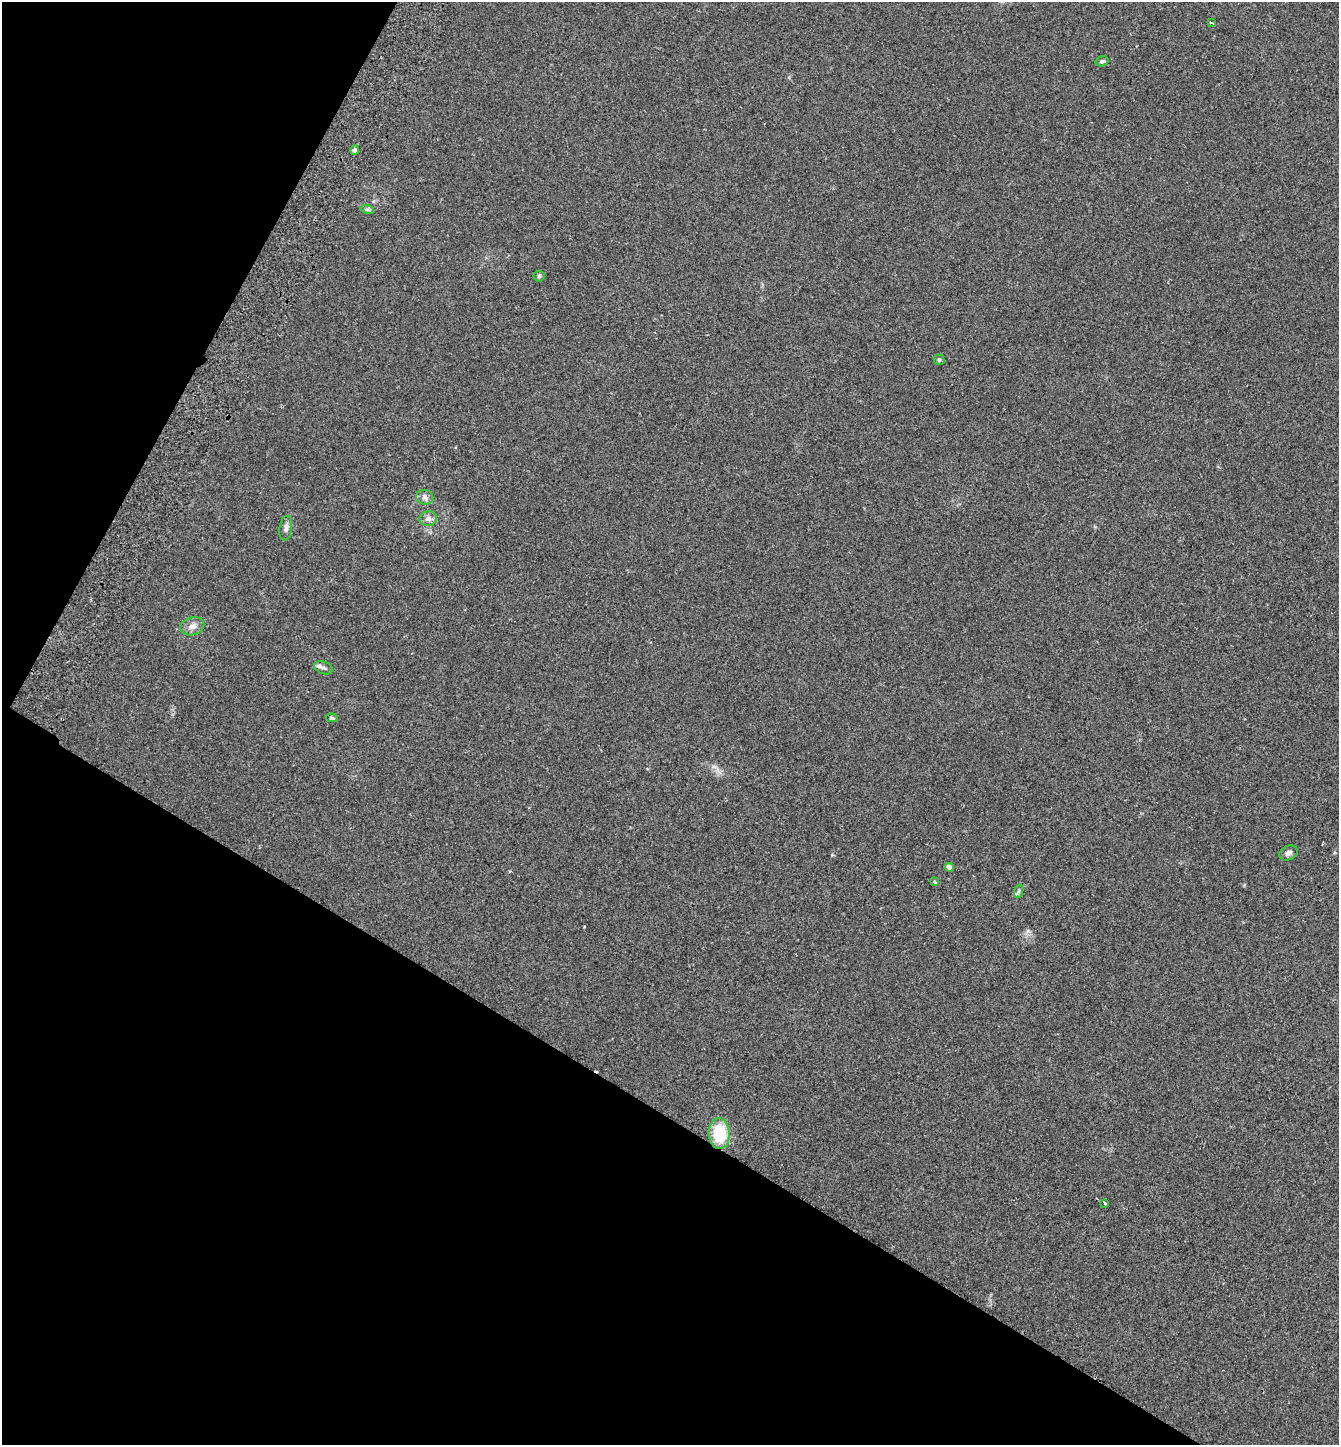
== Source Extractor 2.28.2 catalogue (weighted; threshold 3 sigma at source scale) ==
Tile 9 of 4 x 4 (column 1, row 3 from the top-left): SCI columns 202-1538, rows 1479-2921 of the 5887 x 5839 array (HDU 1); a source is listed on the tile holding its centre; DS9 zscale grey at full resolution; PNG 1341 x 1447 px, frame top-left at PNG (2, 2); each listed source drawn as its Kron ellipse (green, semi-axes under 4 px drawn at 4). Shown black and unused: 30% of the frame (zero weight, under 2 of 3 exposures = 3% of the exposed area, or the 3 px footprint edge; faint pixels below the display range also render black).
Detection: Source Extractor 2.28.2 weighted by HDU 2 'WHT'; one run over the whole footprint, this tile lists its part. Background 0.0585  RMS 0.0077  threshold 0.0346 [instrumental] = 3 sigma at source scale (4.5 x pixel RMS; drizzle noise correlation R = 1.50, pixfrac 1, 0.05/0.05 arcsec/px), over >= 5 px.
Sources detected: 18; all 18 listed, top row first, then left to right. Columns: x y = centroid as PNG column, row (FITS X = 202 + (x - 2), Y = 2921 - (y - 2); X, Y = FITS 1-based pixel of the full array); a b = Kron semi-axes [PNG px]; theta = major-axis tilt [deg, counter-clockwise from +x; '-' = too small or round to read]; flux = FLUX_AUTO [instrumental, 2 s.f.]
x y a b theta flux
1211 23 4 2 - 0.83
1102 61 6 5 - 1.7
355 150 5 4 - 2.3
367 209 7 4 -18 1.4
539 276 5 5 - 1.3
939 360 5 5 - 1.1
425 497 8 7 - 2.8
428 519 9 7 14 3.6
286 528 12 6 82 2.8
192 626 12 9 15 4.7
323 668 10 6 -21 2.5
332 718 6 4 -11 1.2
1288 853 9 7 25 2.7
949 867 5 4 - 4.7
934 882 3 3 - 2.1
1019 891 7 4 71 1.4
719 1133 15 10 -86 36
1105 1203 3 3 - 1.6